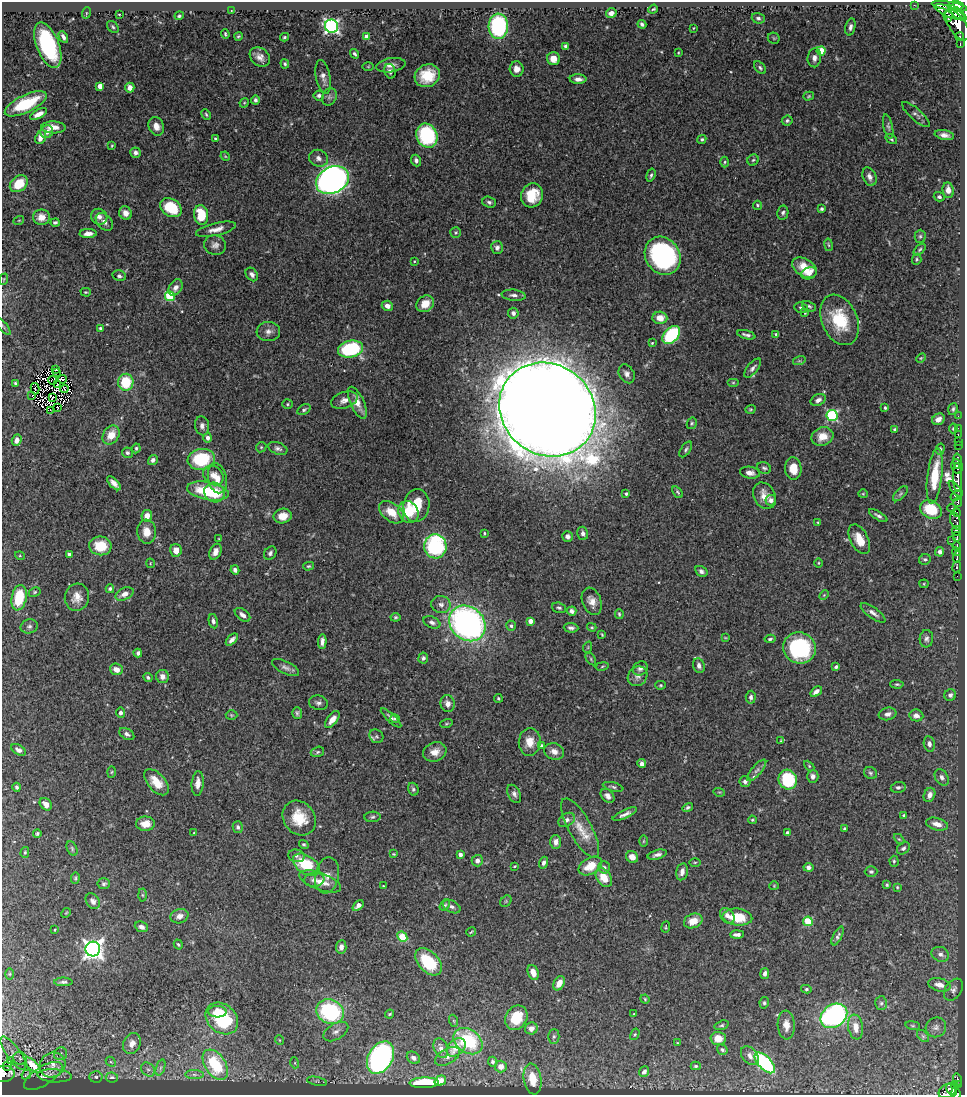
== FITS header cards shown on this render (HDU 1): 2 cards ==
NAXIS1  =                  963
NAXIS2  =                 1093

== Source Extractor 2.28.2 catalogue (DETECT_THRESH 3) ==
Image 963 x 1093 px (HDU 1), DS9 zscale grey, 1 PNG px = 1 image px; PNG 967 x 1097 px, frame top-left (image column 1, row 1093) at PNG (2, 2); each listed source drawn as its Kron ellipse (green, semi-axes under 4 px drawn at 4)
Background 0.791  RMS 0.027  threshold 0.0799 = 3 sigma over >= 5 px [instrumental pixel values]
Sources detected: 480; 4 with non-positive FLUX_AUTO (blend fragments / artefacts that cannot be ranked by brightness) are neither listed nor drawn; the other 476 listed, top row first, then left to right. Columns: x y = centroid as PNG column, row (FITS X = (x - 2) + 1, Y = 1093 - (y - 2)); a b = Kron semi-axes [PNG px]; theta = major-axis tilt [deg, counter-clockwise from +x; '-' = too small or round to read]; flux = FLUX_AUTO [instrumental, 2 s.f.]
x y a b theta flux
914 5 2 2 - 6.7
956 5 7 4 -4 820
949 6 18 3 -10 1400
653 9 5 2 - 2.5
231 11 4 2 - 1.3
950 12 16 5 -22 1700
86 13 6 3 72 1.9
611 13 5 4 - 12
958 13 11 4 -39 1200
119 14 3 2 - 1.3
179 16 4 4 - 3.1
948 16 5 4 - 320
758 18 6 5 - 4.4
642 24 4 3 - 4.4
957 25 17 8 -56 2000
332 26 7 6 - 480
498 26 12 9 88 210
113 27 7 5 -47 3.3
850 27 9 5 78 6.2
693 28 3 2 - 1.3
225 34 5 3 - 2.9
238 36 4 4 - 2.5
63 37 6 3 -63 5.3
284 37 4 4 - 2.8
367 37 4 4 - 27
960 37 4 3 - 170
774 38 6 5 - 2.7
960 44 3 2 - 51
48 45 24 11 -69 170
566 46 4 3 - 4.4
821 51 4 4 - 52
678 53 4 3 - 1.7
355 54 5 3 - 3.5
260 57 11 8 -42 12
814 58 9 7 83 8.9
553 59 6 6 - 20
285 64 5 4 - 2.9
391 65 15 7 9 12
368 67 5 3 - 1.7
760 68 7 5 -49 4
517 69 7 7 - 12
390 71 7 5 -72 6.3
427 76 13 11 26 48
323 77 17 7 -79 12
578 79 8 5 -1 8.8
100 86 4 4 - 21
130 88 5 4 - 13
319 95 5 5 - 5.1
809 96 5 4 - 2.1
329 97 9 7 66 5.8
255 100 4 4 - 4
244 103 5 4 - 2
26 104 23 8 25 80
38 114 9 4 27 14
206 114 6 3 -63 2.3
916 114 18 5 -41 6.5
787 121 5 5 - 3.5
156 126 9 7 -66 13
888 126 12 4 -78 4.6
53 127 12 6 -2 15
47 132 6 6 - 9.7
944 135 10 5 -11 8.2
427 136 12 10 -65 180
41 137 7 5 68 13
215 139 4 3 - 2.6
702 139 5 4 - 3.1
891 139 6 3 -34 2.7
112 146 4 3 - 1.6
135 153 5 5 - 6.3
225 156 5 3 - 1.7
318 158 10 8 -24 9.2
416 160 6 4 -66 5.8
753 160 6 5 - 3.1
725 162 5 3 - 2.2
651 175 7 3 73 3.2
869 177 9 6 -67 8.8
332 180 17 13 28 1000
19 184 10 7 39 43
948 190 8 5 -83 13
532 195 12 11 - 47
939 197 5 4 - 4.4
489 202 7 5 -20 4.7
757 205 4 4 - 2.8
171 208 11 8 -34 65
822 209 3 3 - 3.2
125 213 7 6 - 12
783 213 7 5 79 4.7
201 215 10 7 -82 54
42 217 8 7 - 15
99 217 8 7 - 10
19 220 5 3 - 1.7
55 222 4 3 - 3.6
104 222 10 7 -46 8.8
216 229 20 6 13 14
88 233 8 4 3 10
456 233 5 5 - 2.6
920 236 6 5 - 3.3
215 245 11 9 -19 9.2
828 245 6 3 -80 2.1
497 247 6 6 - 6.8
920 249 7 4 42 2.9
663 256 20 17 -56 320
917 259 5 4 - 2.5
414 261 4 3 - 1.5
804 268 13 8 -31 35
809 273 8 5 22 7.7
252 274 7 5 -52 6.7
119 276 7 5 -13 4.5
4 279 6 3 71 1.7
175 287 9 6 59 10
86 292 5 4 - 2.2
514 295 12 5 -6 7.6
170 296 5 5 - 110
425 304 9 7 37 26
387 306 6 5 - 13
809 306 7 4 -23 3.1
801 308 7 5 -20 4.2
513 313 5 5 - 6.9
805 313 4 3 - 1.5
660 318 7 6 - 23
840 320 26 17 -67 81
3 326 10 3 -50 2.4
100 328 4 3 - 3.3
268 332 12 9 6 10
776 334 3 3 - 3
671 335 10 7 46 140
746 335 9 3 -14 5.4
652 343 3 3 - 1.7
350 349 12 8 13 150
921 358 5 3 - 1.9
799 361 6 4 17 2.6
753 368 11 5 51 6.1
56 369 3 3 - 2.2
56 373 2 2 - 2.6
627 374 10 7 -61 8.8
62 379 4 2 - 1.1
53 380 4 2 - 0.29
126 382 8 7 - 70
15 383 4 3 - 2.8
733 383 6 4 0 2.1
57 384 3 2 - 0.57
35 389 6 2 -75 0.69
64 389 4 2 - 0.49
32 395 2 2 - 0.44
53 397 4 2 - 0.38
344 400 14 8 18 11
818 400 8 5 26 8.2
357 403 17 7 -66 20
287 404 5 4 - 2.5
58 408 2 2 - 1.1
885 408 4 3 - 2.5
547 409 50 45 -37 14000
750 409 5 4 - 2.3
953 409 6 4 72 3.6
50 410 3 2 - 1.7
304 410 7 4 32 3.6
832 415 5 5 - 210
958 416 2 2 - 7.5
938 419 7 5 32 11
692 423 6 5 - 2.8
202 426 9 7 -82 7.3
953 428 5 4 - 2
958 428 2 2 - 7.9
895 429 3 3 - 3.3
111 435 10 7 56 27
958 435 3 2 - 16
822 437 11 9 22 25
207 438 4 4 - 8.5
17 440 6 4 71 10
958 441 2 2 - 5.3
958 445 2 2 - 5
261 447 5 4 - 2.4
136 448 5 4 - 3.2
278 448 10 6 -20 5.8
686 449 9 5 56 3.9
940 449 6 4 74 3
127 453 5 5 - 4.1
201 459 14 10 9 100
153 460 5 4 - 6.2
958 461 7 3 -88 280
957 466 7 5 -79 620
764 468 7 5 -26 3.9
793 468 11 8 -85 25
750 473 10 6 -9 11
213 475 11 9 -41 13
935 476 28 7 83 64
957 477 14 4 -88 820
217 478 15 9 -78 18
114 483 9 4 -45 9
956 489 9 4 -49 210
208 491 21 9 -10 90
214 492 10 9 - 61
678 492 7 4 -53 3.1
626 494 3 3 - 3.5
863 494 4 4 - 1.8
900 494 9 5 45 4.3
764 496 14 10 -63 20
956 496 6 4 36 290
771 500 5 5 - 7.4
958 502 5 3 - 220
416 506 16 13 81 54
951 508 4 3 - 61
931 509 11 9 -30 61
391 512 14 9 -38 31
408 512 11 9 -60 55
957 513 5 3 - 150
147 516 6 5 - 19
283 516 9 7 11 22
878 516 10 4 -31 5.4
955 521 9 5 -70 300
818 522 4 4 - 1.8
956 531 5 4 - 620
147 532 12 9 -84 22
484 533 3 3 - 2.1
583 533 7 5 -74 6.4
567 536 5 5 - 5.6
957 537 5 3 - 200
219 539 3 3 - 1.4
859 539 16 9 -62 27
951 541 2 2 - 7.9
100 546 11 9 -8 50
435 546 12 11 - 230
957 546 4 3 - 260
176 550 6 5 - 18
215 552 8 5 65 12
940 552 5 4 - 5.7
956 552 4 3 - 240
270 553 7 5 54 5.4
70 555 4 4 - 7.3
20 556 5 3 - 1.7
957 557 6 3 84 370
925 559 6 5 - 3.7
150 563 5 3 - 1.5
819 563 4 3 - 1.7
309 566 5 4 - 2.5
957 567 5 3 - 60
235 570 4 4 - 5.7
701 571 6 5 - 5.6
957 576 2 2 - 3.8
924 584 4 4 - 1.8
110 589 4 4 - 3.7
35 592 6 4 27 2.5
124 594 9 5 25 13
824 595 5 4 - 1.9
77 597 13 12 - 19
19 598 13 7 78 77
592 601 14 9 -69 16
441 604 10 8 -10 9.3
559 608 7 5 -18 3.6
572 611 5 4 - 6.6
873 613 15 5 -36 8.9
619 614 5 3 - 2.6
242 615 9 5 -39 7.6
395 617 5 4 - 2.7
213 621 7 4 -79 4.8
530 621 4 4 - 17
432 622 9 5 -23 6.2
467 623 19 16 -41 640
29 626 8 7 - 5.4
511 626 5 5 - 3.9
592 627 5 3 - 1.9
571 628 7 5 -5 5.1
602 635 4 2 - 1.8
725 638 4 2 - 1.5
770 639 5 3 - 2.8
926 639 9 7 86 6.1
232 640 7 4 45 6.5
322 641 7 4 86 7.8
588 647 6 3 72 1.6
799 648 16 15 - 180
138 653 4 3 - 4.2
423 658 5 5 - 4.4
591 659 7 4 -55 2.7
602 666 7 3 10 2.1
699 666 7 5 -71 7.8
286 667 15 6 -26 8
836 667 4 3 - 4
640 668 8 6 32 6
116 669 6 5 - 15
162 676 6 6 - 11
638 676 10 9 - 9.1
148 677 5 4 - 3.8
897 684 7 4 -4 2.6
661 685 5 4 - 2.4
816 692 6 4 39 8.3
950 695 6 5 - 6
751 697 6 5 - 5.5
498 698 4 3 - 2.4
318 703 9 7 -10 6.3
448 704 8 7 - 11
120 713 5 4 - 5.5
297 713 6 5 - 4.1
888 714 9 6 13 8.2
231 715 6 5 - 2.3
916 715 7 6 - 8
391 718 13 4 -43 5.2
395 718 5 4 - 3.2
332 720 10 5 52 15
446 724 6 4 18 2.3
127 734 8 5 -30 5.5
376 736 7 6 - 4.6
781 741 3 3 - 1.8
530 742 14 11 84 23
929 744 8 5 -80 6.8
542 745 4 4 - 3.4
19 750 8 5 -30 6.8
554 751 10 8 -16 13
317 752 7 5 17 3.3
435 752 12 9 21 18
642 763 4 4 - 6.1
809 766 6 4 -46 2
757 770 13 5 49 8
112 772 5 3 - 1.9
871 773 7 5 -33 3.8
813 776 6 5 - 7
942 777 9 6 -58 6.6
788 780 10 9 - 110
745 781 5 5 - 6.5
156 782 16 8 -48 29
198 783 12 6 85 12
17 787 4 4 - 4.3
613 787 10 4 -14 3.9
898 787 7 5 10 4.8
413 789 6 5 - 4
719 792 6 3 -17 1.8
514 794 10 6 -61 6.7
929 795 7 5 68 10
608 796 8 6 -47 8.5
46 804 7 5 -47 11
688 807 5 4 - 3.2
625 814 13 4 24 8.4
904 815 4 3 - 2.6
372 817 8 5 3 3.7
299 818 18 15 -54 49
567 820 9 6 34 8.1
752 820 4 3 - 2.4
145 824 9 7 2 24
937 824 11 6 -14 15
238 827 6 5 - 4.2
580 828 33 11 -61 36
845 829 4 3 - 2.4
37 833 4 4 - 2.7
194 833 3 3 - 1.5
787 833 4 3 - 6.8
899 839 6 3 -43 2
643 841 6 4 89 2.2
556 842 7 5 -87 8.7
304 845 5 4 - 2.7
903 848 7 5 39 4.8
72 849 8 5 -64 3.5
25 852 5 4 - 2.7
393 854 2 2 - 1.5
460 854 4 3 - 10
657 855 10 4 16 7
296 856 8 6 -12 4.9
632 857 6 5 - 13
477 861 6 5 - 9.2
894 861 5 4 - 2.7
695 862 5 3 - 2.2
544 863 6 4 71 5.8
306 865 15 9 -33 82
515 866 3 2 - 1.9
590 866 13 8 29 33
604 867 6 6 - 4.4
808 867 5 4 - 7.7
682 872 9 5 78 8.7
871 872 6 5 - 3.6
327 875 18 12 80 19
604 877 10 7 -55 31
75 878 6 4 80 2.3
314 880 10 7 7 8.2
320 881 22 8 -20 24
104 884 6 5 - 4.2
887 885 4 3 - 2.4
383 886 3 3 - 1.3
774 886 4 4 - 1.7
897 887 4 3 - 2
142 895 6 4 -88 2.4
93 901 8 6 -55 7.5
506 901 6 5 - 3.1
358 905 6 4 42 10
445 905 6 4 53 2.9
452 907 9 6 -27 6.1
66 913 5 4 - 1.9
179 916 9 7 21 12
727 916 8 6 -51 11
737 917 15 8 -5 54
693 921 9 7 22 26
808 921 5 5 - 74
141 927 7 5 -22 6.5
666 927 6 3 82 1.8
55 930 3 2 - 1.5
471 932 5 2 - 1.9
737 934 7 3 2 7
838 936 10 4 64 4.8
402 937 6 4 -45 55
178 944 5 4 - 2.5
341 947 7 5 85 11
93 949 7 7 - 1100
940 954 9 7 -23 8.7
428 962 16 10 -45 93
533 972 8 5 -69 18
765 973 5 4 - 5.8
10 974 6 4 90 2.4
63 982 9 4 0 5.1
559 983 8 5 61 14
939 985 11 6 -13 15
806 989 5 4 - 2.6
953 990 12 8 55 7.6
645 999 5 4 - 2
764 1003 6 4 78 3
881 1003 7 6 - 4.3
217 1012 9 5 -2 21
330 1012 14 12 -26 200
390 1014 5 3 - 2.1
634 1014 3 3 - 1.4
834 1016 14 11 35 410
222 1018 18 14 -41 140
516 1018 13 10 59 48
454 1021 6 4 -71 2.2
722 1025 7 4 17 3.1
786 1025 14 8 -87 14
913 1025 7 3 -9 2.2
856 1027 12 7 -81 19
936 1027 10 9 - 8.9
531 1028 6 6 - 10
336 1032 13 8 30 11
635 1034 6 4 58 2.4
554 1036 7 5 89 3.8
923 1036 7 4 -45 3.3
718 1038 7 6 - 20
279 1040 5 3 - 1.4
468 1041 16 11 -36 130
132 1043 11 8 66 16
677 1043 3 3 - 1.6
456 1047 11 7 44 31
441 1048 10 6 -69 11
722 1050 6 4 -32 3.4
13 1053 20 7 -54 16
61 1054 7 6 - 4.2
447 1056 14 7 29 10
750 1056 10 7 -47 9.5
380 1057 17 12 60 460
20 1058 7 6 - 5.3
413 1058 7 5 -35 5.8
11 1061 3 3 - 5.7
111 1062 6 4 -42 3.1
492 1062 5 4 - 5.7
295 1063 5 3 - 2
765 1063 13 6 -46 220
33 1065 10 4 -44 20
52 1065 13 12 - 22
215 1065 17 10 -56 110
7 1066 4 3 - 0.97
696 1066 5 4 - 2.6
501 1067 6 6 - 15
160 1068 8 3 71 4
148 1069 7 6 - 5.4
644 1072 5 4 - 5.7
4 1074 11 8 7 68
26 1074 5 2 - 1.5
194 1074 9 4 -1 5.3
43 1076 22 9 32 12
54 1076 17 6 -3 9.9
96 1077 6 5 - 3.8
112 1077 6 5 - 4.5
533 1079 15 8 -79 29
957 1079 6 3 -76 82
317 1081 10 3 -11 2.9
440 1081 6 5 - 20
424 1083 14 5 2 87
958 1084 3 2 - 35
954 1086 3 2 - 19
952 1090 6 4 -54 230
947 1091 9 6 28 320
956 1093 5 4 - 190
At the frame edge (FLAGS 8, measured only in part): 3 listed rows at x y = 3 326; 4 1074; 956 1093
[4 non-positive-flux detections neither listed nor drawn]